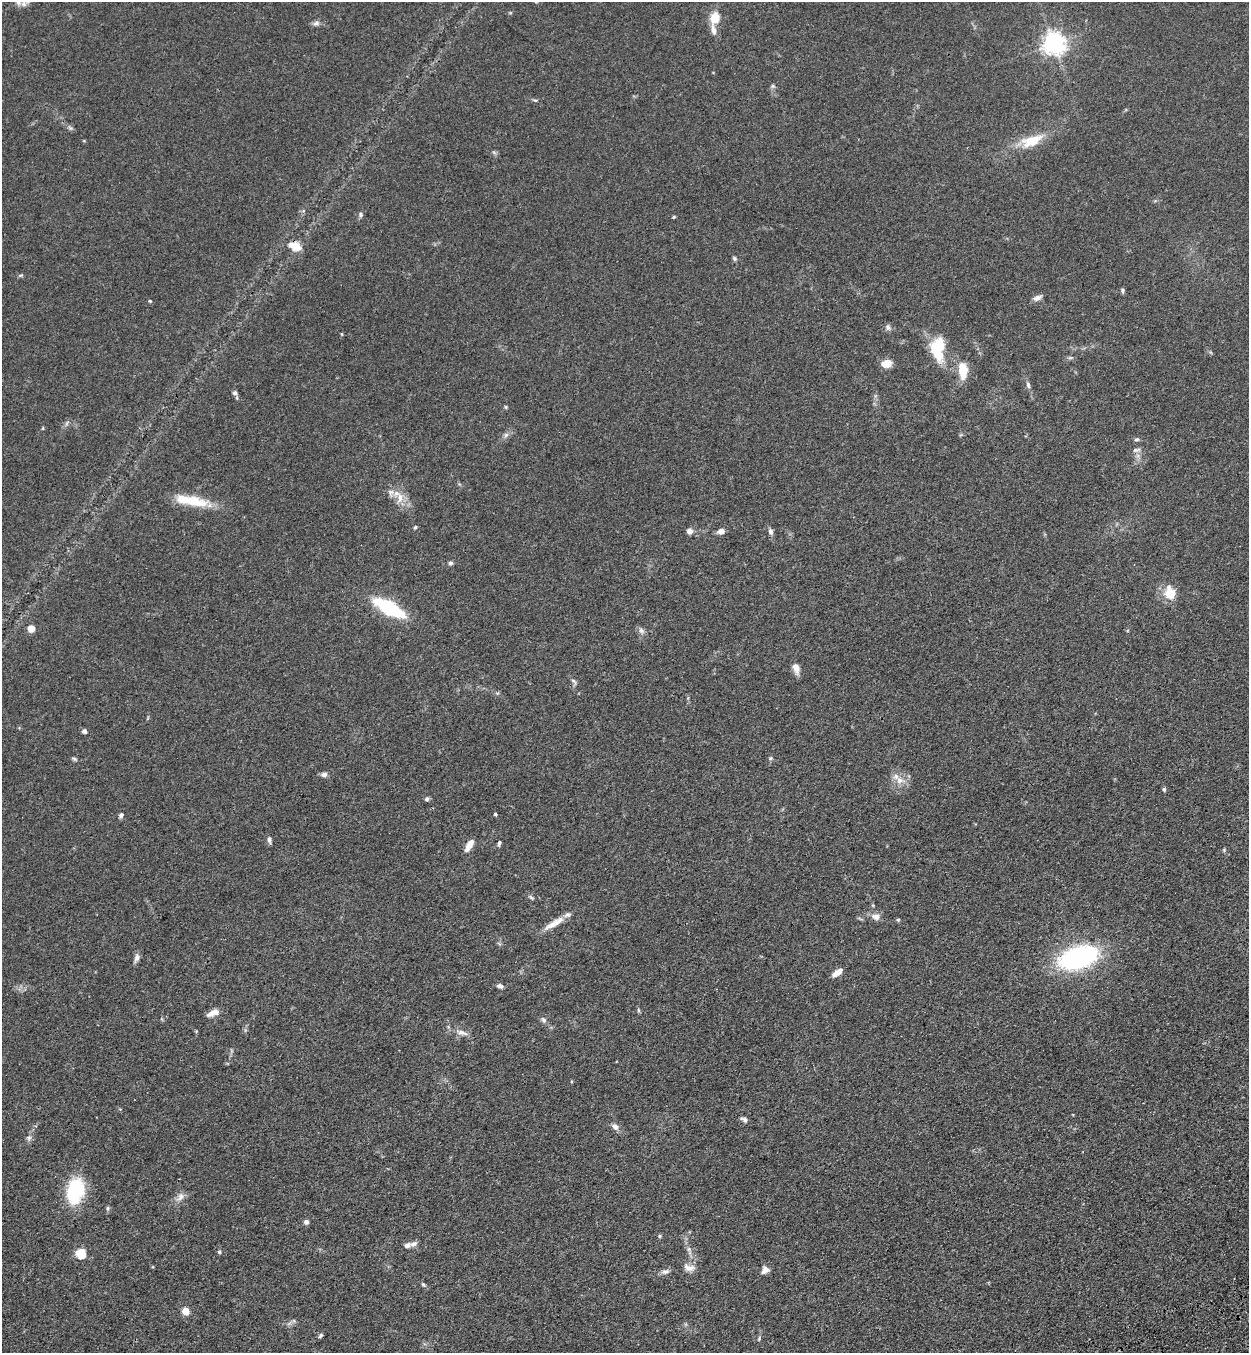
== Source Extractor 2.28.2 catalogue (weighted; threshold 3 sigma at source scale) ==
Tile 6 of 4 x 4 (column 2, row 2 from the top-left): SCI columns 1452-2698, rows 2815-4165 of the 5522 x 5630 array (HDU 1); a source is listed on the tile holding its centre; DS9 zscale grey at full resolution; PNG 1251 x 1355 px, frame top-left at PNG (2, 2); no overlay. Shown black and unused: <1% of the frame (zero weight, under 3 of 4 exposures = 6% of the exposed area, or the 3 px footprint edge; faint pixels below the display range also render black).
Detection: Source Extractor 2.28.2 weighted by HDU 2 'WHT'; one run over the whole footprint, this tile lists its part. Background 0.0704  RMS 0.0041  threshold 0.0184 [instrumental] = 3 sigma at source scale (4.5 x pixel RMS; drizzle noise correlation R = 1.50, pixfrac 1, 0.05/0.05 arcsec/px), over >= 5 px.
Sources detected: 91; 6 inside a brighter listed object's ellipse — not listed separately; the other 85 listed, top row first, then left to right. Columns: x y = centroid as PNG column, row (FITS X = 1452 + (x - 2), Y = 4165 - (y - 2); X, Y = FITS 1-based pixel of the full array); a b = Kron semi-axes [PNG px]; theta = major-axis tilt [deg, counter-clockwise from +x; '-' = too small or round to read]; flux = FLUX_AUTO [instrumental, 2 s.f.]
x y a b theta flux
714 18 15 11 69 6.2
316 23 9 7 17 1.4
1054 43 7 7 - 300
773 86 6 5 - 0.72
535 100 7 3 -12 0.57
71 128 6 5 - 0.78
1031 141 29 14 18 10
361 214 6 6 - 0.86
674 217 4 3 - 0.49
295 246 14 9 -22 5.9
735 259 6 5 - 0.69
21 275 6 4 11 0.58
1123 290 7 4 86 0.68
1037 298 12 6 19 1.8
150 301 4 4 - 0.43
888 327 8 7 - 1.1
938 349 27 15 -89 16
1071 358 8 4 9 0.67
886 363 10 7 17 4.9
963 370 18 9 -88 8.6
1028 385 9 5 -75 1.1
235 393 6 5 - 0.93
237 398 6 4 -72 0.52
506 407 5 4 - 0.5
67 423 7 4 71 0.73
43 428 5 3 - 0.34
506 435 7 6 - 1.2
1137 439 7 5 2 0.72
391 492 10 8 -76 1.8
400 498 15 9 80 4
192 501 39 13 -11 13
415 527 5 4 - 0.64
690 531 7 6 - 1.9
721 531 7 6 - 2.4
771 531 9 6 -70 1.3
450 563 6 5 - 0.92
1171 593 15 13 18 6.7
389 608 24 9 -29 41
31 629 7 6 - 3.5
641 631 10 6 -45 1.3
796 668 13 7 -74 2.9
574 681 11 5 -49 1
84 731 5 5 - 1.3
771 758 6 4 89 0.61
74 759 8 4 -25 0.71
324 774 7 6 - 1.6
899 780 14 10 -21 3.8
1164 789 6 4 -75 0.64
427 799 6 5 - 0.89
495 814 3 3 - 0.5
121 815 6 5 - 1.1
269 840 8 5 -82 1.2
499 843 7 4 74 0.85
470 844 12 6 56 3.1
1224 850 5 4 - 0.47
531 897 8 4 -39 0.69
876 916 11 9 -11 2.6
898 920 5 4 - 0.52
554 924 31 7 31 5.4
1078 957 26 13 19 99
137 958 12 6 71 1.7
837 972 12 5 36 3.3
500 986 8 5 -20 1.3
638 1010 6 4 -89 0.56
213 1013 15 7 23 3.2
544 1020 9 6 -50 1.2
462 1033 19 7 -15 2.7
744 1119 9 5 -30 1.2
615 1127 9 6 -37 2
29 1138 8 6 1 1.1
75 1191 32 20 78 22
180 1197 14 8 55 2.5
306 1222 5 5 - 1.5
660 1236 5 4 - 0.51
407 1245 9 7 25 1.7
689 1249 6 5 - 0.98
219 1252 5 4 - 0.73
81 1253 5 5 - 24
689 1268 16 9 -16 2.8
765 1270 10 8 38 2.2
665 1271 12 7 13 1.6
423 1284 7 4 -40 0.71
185 1311 5 5 - 9.4
321 1335 7 5 47 0.75
759 1338 6 4 88 0.53